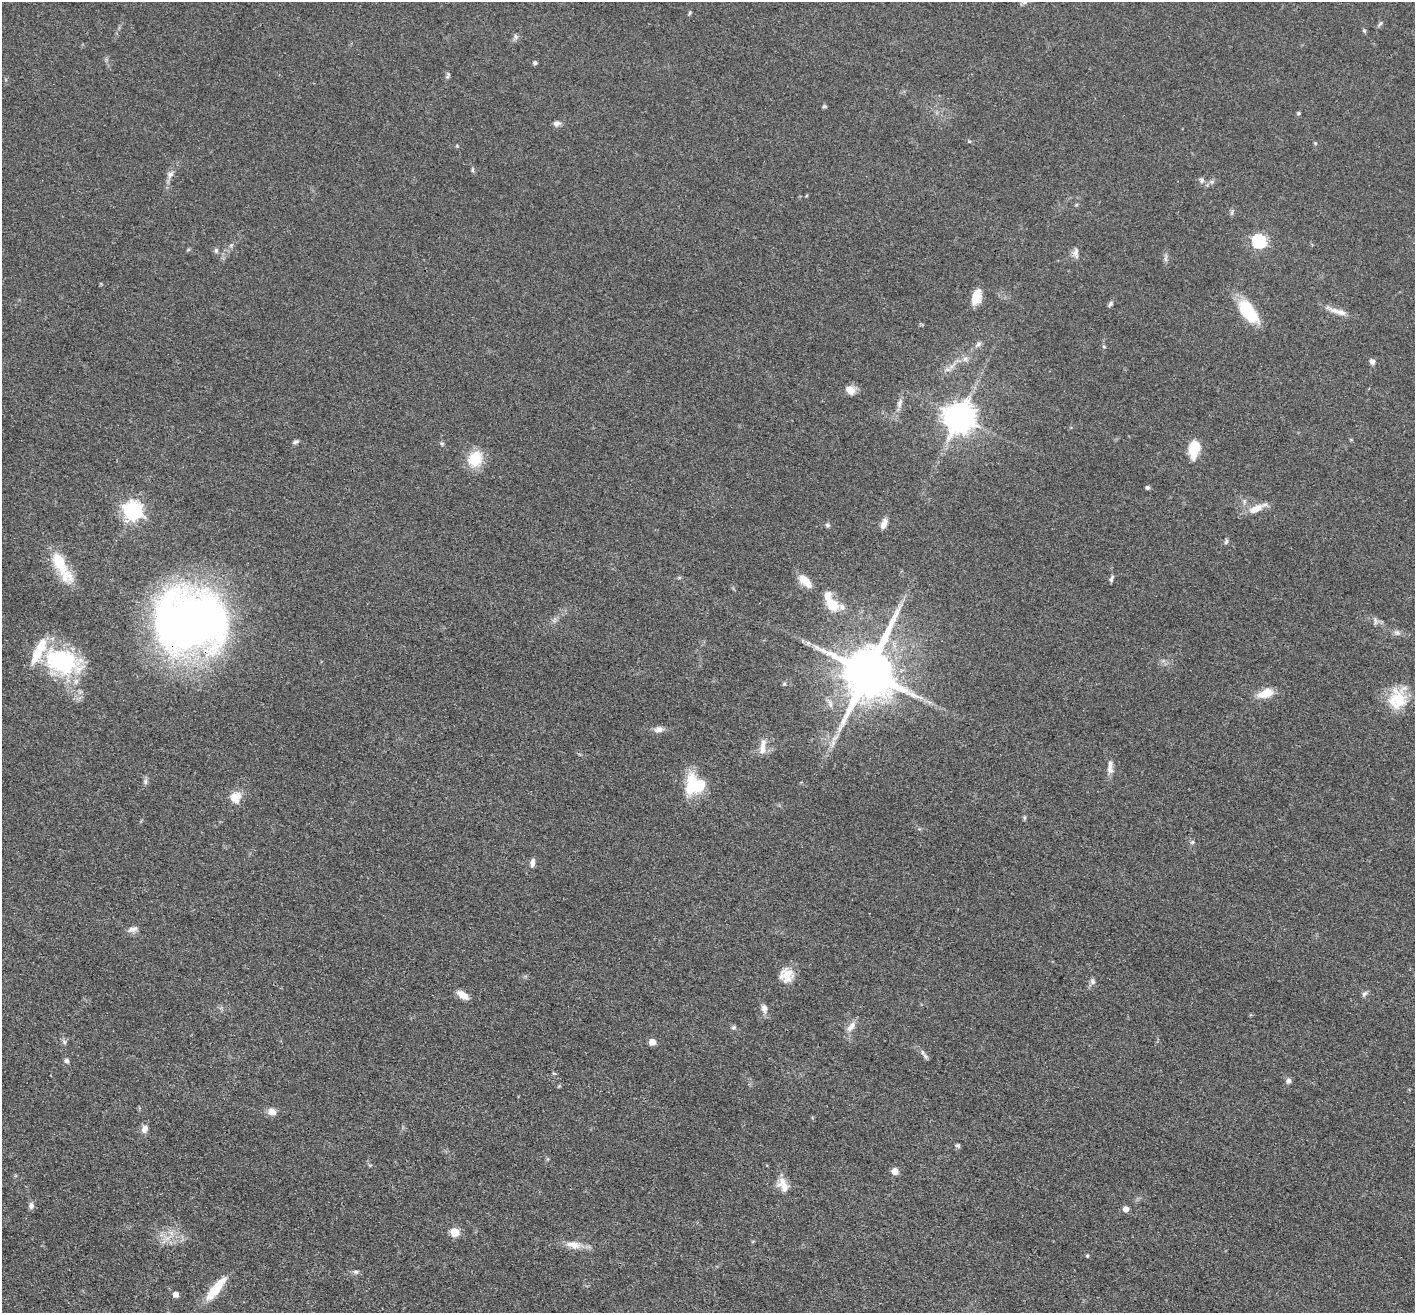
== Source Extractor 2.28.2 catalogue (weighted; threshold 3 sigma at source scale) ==
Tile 7 of 4 x 4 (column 3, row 2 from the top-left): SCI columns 2827-4239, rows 2901-4211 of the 5653 x 5665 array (HDU 1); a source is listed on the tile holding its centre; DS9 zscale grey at full resolution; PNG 1417 x 1315 px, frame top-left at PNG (2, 2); no overlay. Shown black and unused: <1% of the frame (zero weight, under 3 of 4 exposures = <1% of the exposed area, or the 3 px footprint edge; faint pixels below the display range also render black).
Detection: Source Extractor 2.28.2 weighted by HDU 2 'WHT'; one run over the whole footprint, this tile lists its part. Background 0.0503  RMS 0.0048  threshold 0.0214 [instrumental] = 3 sigma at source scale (4.5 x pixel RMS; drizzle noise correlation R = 1.50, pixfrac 1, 0.05/0.05 arcsec/px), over >= 5 px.
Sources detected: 94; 2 inside a brighter object's white glare — not listed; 3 inside a brighter listed object's ellipse — not listed separately; the other 89 listed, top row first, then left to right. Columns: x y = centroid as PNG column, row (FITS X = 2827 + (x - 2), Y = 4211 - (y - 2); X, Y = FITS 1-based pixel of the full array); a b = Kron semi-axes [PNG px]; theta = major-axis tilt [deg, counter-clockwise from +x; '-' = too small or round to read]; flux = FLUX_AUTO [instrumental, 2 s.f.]
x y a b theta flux
689 13 6 3 70 0.59
1380 24 8 4 48 0.82
1364 30 5 5 - 0.64
516 37 8 5 -73 1.2
535 63 5 5 - 0.96
448 76 9 3 77 0.86
824 107 6 4 1 0.64
1299 113 5 4 - 0.61
556 123 9 7 9 1.7
969 141 6 3 -18 0.56
1315 143 5 4 - 0.53
472 170 6 4 -89 0.69
170 174 11 8 55 2.2
1202 180 7 7 - 1.4
1076 205 5 4 - 0.54
1232 212 8 5 65 0.99
1259 241 7 7 - 63
216 250 7 5 89 1.1
1076 253 15 6 -88 2.1
1166 258 12 4 86 1.3
976 297 15 9 76 8.4
1110 304 8 5 57 1.1
1247 309 26 15 -57 20
1335 311 21 7 -18 4
978 344 10 6 45 1.6
1104 347 6 3 -20 0.5
965 359 7 6 - 1.5
1372 361 8 6 -55 1.6
948 370 9 4 -1 1.4
850 390 13 9 -32 4.1
899 403 14 6 74 2.3
960 417 10 10 - 710
295 442 9 4 17 1
442 443 6 4 0 0.67
1194 448 17 10 80 14
475 459 22 17 56 12
1147 488 4 4 - 1.1
1257 508 24 8 25 6
133 511 8 7 - 180
884 524 13 7 70 2.8
828 525 7 5 -27 0.9
1226 541 7 4 63 0.96
59 562 36 16 -65 17
1111 579 9 4 70 1.1
805 581 19 8 -44 7.1
831 602 30 13 -59 12
1375 621 10 4 -89 1.1
191 622 49 41 11 470
1397 633 10 6 -16 1.6
62 661 40 26 -18 52
868 672 15 13 68 3300
784 684 5 5 - 0.68
1265 693 20 10 19 7.4
1398 699 29 21 65 16
658 729 11 8 8 2.7
835 738 14 4 30 1.9
763 748 19 8 83 4.1
1110 767 19 7 87 3.2
145 781 9 5 -85 1.2
691 785 33 13 81 14
235 797 15 14 - 6.1
1192 842 7 4 44 0.74
532 863 11 6 83 2
132 929 14 7 12 2.2
787 976 21 15 -80 7.2
1093 982 9 7 -48 1.5
1364 994 10 5 42 1.1
462 995 13 7 -31 4.4
764 1008 13 8 -80 2.5
734 1027 7 5 1 0.93
851 1027 17 8 49 3.6
64 1042 7 4 -90 0.95
652 1042 5 5 - 5.4
925 1056 9 5 -67 1.2
66 1061 7 6 - 1.1
1288 1081 7 6 - 1.5
272 1112 10 8 -5 3.7
145 1129 10 7 68 2.8
958 1146 6 5 - 0.89
895 1171 6 6 - 4.1
783 1185 20 11 -64 5.9
31 1206 8 6 86 2
1126 1209 5 5 - 3.5
455 1232 5 5 - 16
574 1245 23 9 -9 5.7
1087 1256 5 3 - 0.48
356 1272 8 6 -13 1.1
216 1289 34 10 51 13
176 1294 5 5 - 3.2
Overlapping masked pixels (flux is a lower limit): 1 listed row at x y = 191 622